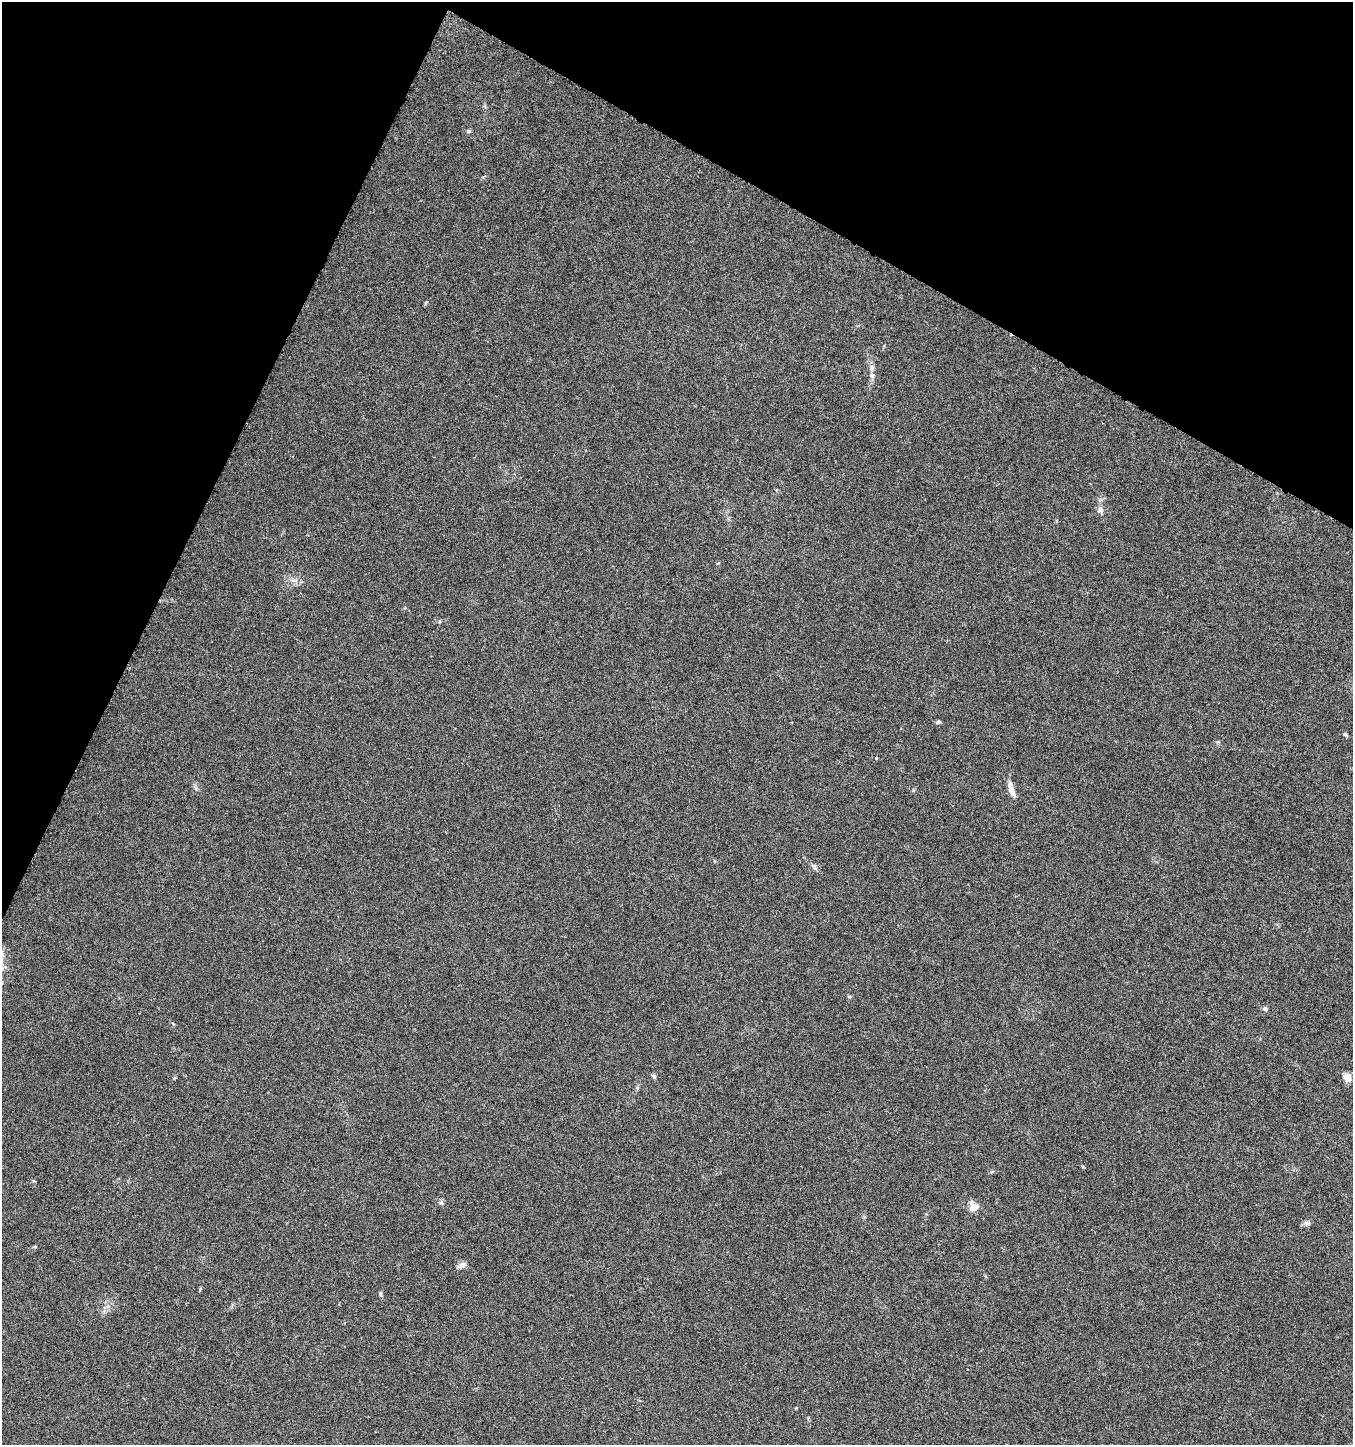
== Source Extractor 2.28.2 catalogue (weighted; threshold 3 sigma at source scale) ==
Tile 2 of 4 x 4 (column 2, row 1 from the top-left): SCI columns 1623-2973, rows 4331-5773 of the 5880 x 5785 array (HDU 1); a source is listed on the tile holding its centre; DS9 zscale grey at full resolution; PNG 1355 x 1447 px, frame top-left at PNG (2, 2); no overlay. Shown black and unused: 23% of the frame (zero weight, under 3 of 6 exposures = <1% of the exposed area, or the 3 px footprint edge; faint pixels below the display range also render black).
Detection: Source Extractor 2.28.2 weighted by HDU 2 'WHT'; one run over the whole footprint, this tile lists its part. Background 0.0191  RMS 0.0035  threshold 0.0144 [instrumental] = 3 sigma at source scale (4.09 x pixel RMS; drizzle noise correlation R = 1.36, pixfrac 0.8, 0.0396/0.0396 arcsec/px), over >= 5 px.
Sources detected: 19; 2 inside a brighter listed object's ellipse — not listed separately; the other 17 listed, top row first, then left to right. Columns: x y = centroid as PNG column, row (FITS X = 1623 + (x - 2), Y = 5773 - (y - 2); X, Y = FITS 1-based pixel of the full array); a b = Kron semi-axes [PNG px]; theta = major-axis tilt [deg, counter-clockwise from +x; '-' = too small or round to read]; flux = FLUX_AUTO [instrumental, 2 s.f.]
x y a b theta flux
469 131 5 5 - 0.48
872 368 10 6 90 1.2
1100 510 9 7 -62 1.2
939 722 5 5 - 0.57
1345 734 6 5 - 0.5
876 758 3 3 - 0.48
1010 786 17 7 -80 2.3
815 867 10 5 -60 0.78
1265 1009 6 5 - 0.74
654 1076 7 5 -36 0.62
1347 1077 10 8 -71 2.3
441 1202 7 7 - 0.79
973 1207 12 10 -60 2.8
1307 1223 9 6 -10 0.91
35 1246 6 4 1 0.33
462 1265 13 7 25 1.3
380 1294 7 4 -81 0.53